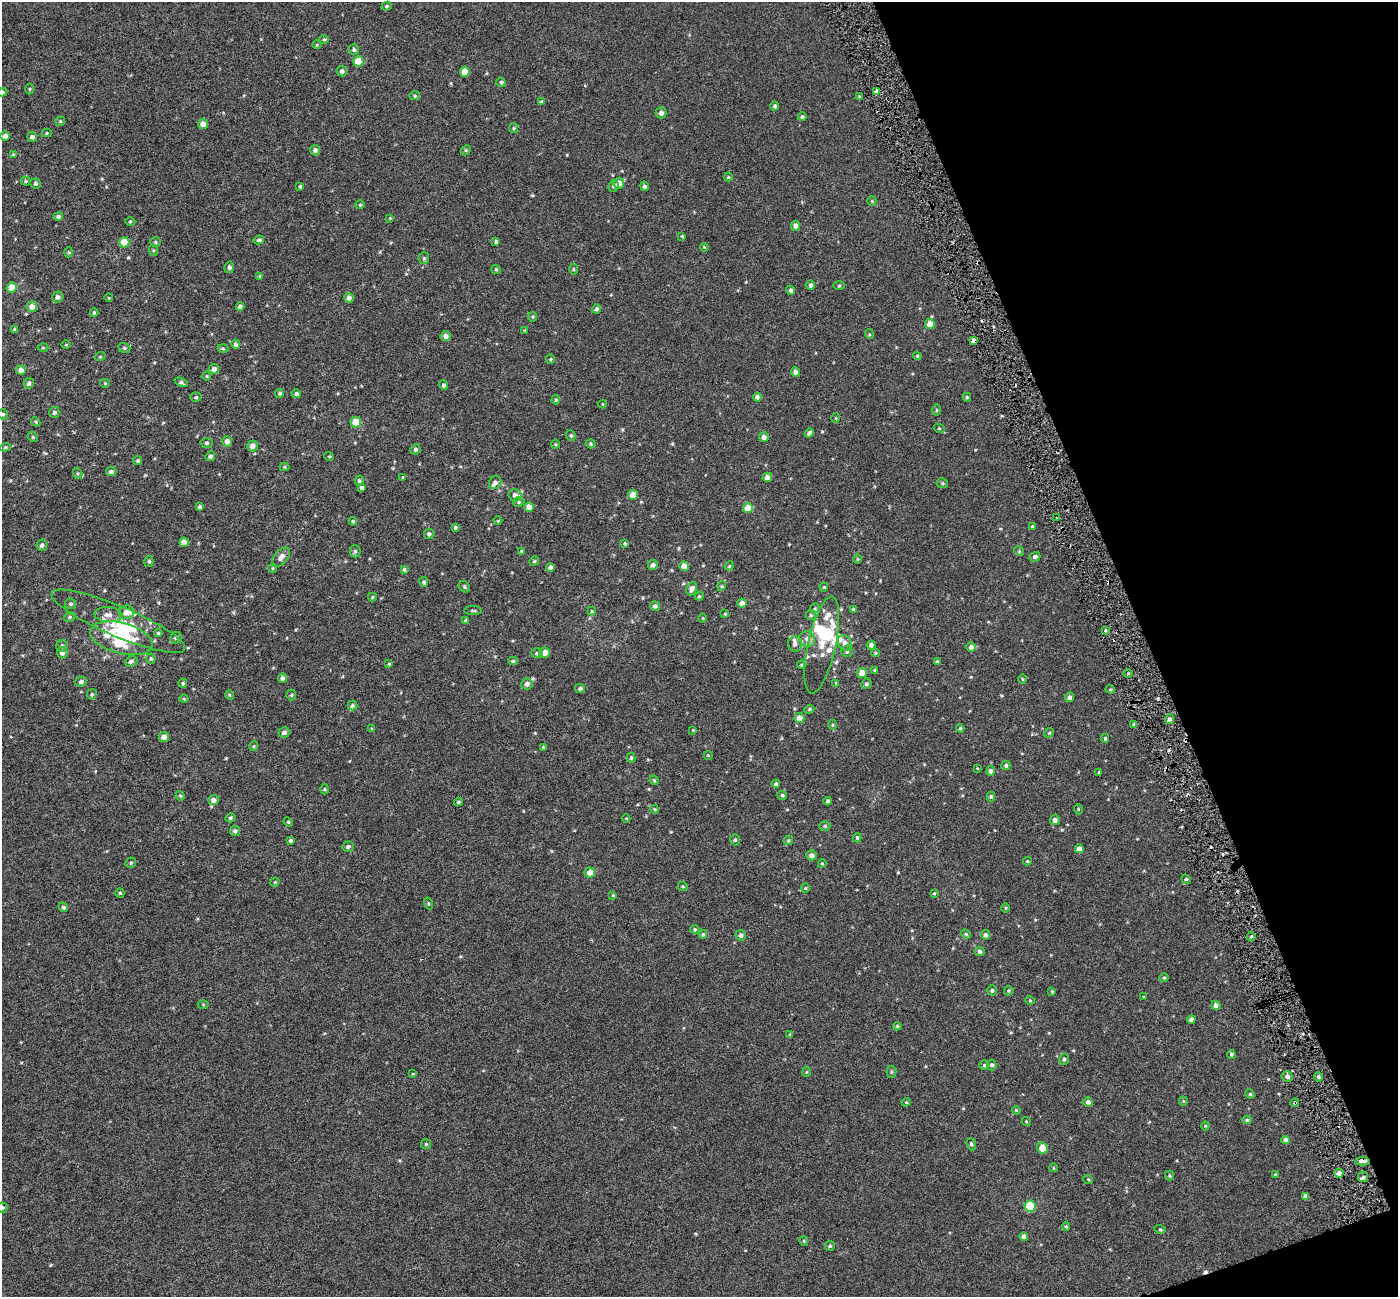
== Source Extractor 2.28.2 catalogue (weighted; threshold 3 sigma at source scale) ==
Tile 12 of 4 x 4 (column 4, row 3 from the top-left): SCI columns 4192-5587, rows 1437-2731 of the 5589 x 5407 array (HDU 1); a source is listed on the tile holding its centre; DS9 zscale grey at full resolution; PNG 1400 x 1299 px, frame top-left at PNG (2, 2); each listed source drawn as its Kron ellipse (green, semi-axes under 4 px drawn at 4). Shown black and unused: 19% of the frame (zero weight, under 3 of 6 exposures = <1% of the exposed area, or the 3 px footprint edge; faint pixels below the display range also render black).
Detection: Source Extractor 2.28.2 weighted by HDU 2 'WHT'; one run over the whole footprint, this tile lists its part. Background -4.04e-04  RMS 0.0024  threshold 0.00972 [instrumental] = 3 sigma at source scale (4.09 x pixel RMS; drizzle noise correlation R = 1.36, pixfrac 0.8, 0.0396/0.0396 arcsec/px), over >= 5 px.
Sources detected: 349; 4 inside a brighter object's white glare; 5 cosmic-ray / hot-pixel residue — neither listed nor drawn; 13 inside a brighter listed object's ellipse — not listed separately; the other 327 listed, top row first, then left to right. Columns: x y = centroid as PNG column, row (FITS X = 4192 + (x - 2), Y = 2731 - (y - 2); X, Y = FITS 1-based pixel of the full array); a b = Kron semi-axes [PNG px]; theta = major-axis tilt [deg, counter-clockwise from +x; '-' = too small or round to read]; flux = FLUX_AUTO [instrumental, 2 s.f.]
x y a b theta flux
387 6 5 4 - 0.33
324 39 5 4 - 0.26
317 45 5 3 - 0.17
354 49 5 5 - 0.39
358 61 5 5 - 5.3
342 71 5 5 - 0.55
465 72 5 5 - 3.1
501 82 5 4 - 0.38
30 89 5 3 - 0.19
877 91 4 3 - 0.73
2 92 5 4 - 0.25
415 96 5 4 - 0.28
859 97 4 3 - 0.24
542 102 4 4 - 0.34
775 106 4 4 - 0.43
661 113 5 5 - 0.77
802 117 4 4 - 0.44
60 121 5 4 - 0.26
203 124 5 5 - 1.4
514 128 5 4 - 0.25
47 133 5 4 - 0.22
5 136 4 4 - 0.83
32 137 5 4 - 0.59
315 150 5 5 - 0.57
466 150 6 4 45 0.27
13 154 4 4 - 0.21
728 177 4 4 - 0.19
26 181 5 4 - 0.28
35 183 5 5 - 0.39
619 183 5 5 - 1.7
300 186 3 3 - 0.26
614 186 5 5 - 0.4
645 186 5 4 - 0.47
872 201 5 4 - 0.23
360 205 4 4 - 0.2
58 216 5 4 - 0.51
390 218 3 3 - 0.16
130 222 5 3 - 0.21
795 226 5 4 - 0.97
682 236 3 3 - 0.17
259 240 5 4 - 0.42
124 242 5 5 - 3.8
155 242 5 4 - 0.29
496 242 4 3 - 0.43
704 247 4 3 - 0.17
153 250 5 3 - 0.22
69 252 5 3 - 0.19
424 258 5 5 - 0.32
229 267 6 5 - 0.49
496 269 5 4 - 0.24
573 269 5 3 - 0.21
259 276 4 3 - 0.21
811 285 5 4 - 0.59
839 285 5 3 - 0.21
12 288 5 5 - 2.8
791 290 5 4 - 0.58
57 297 5 5 - 0.63
109 298 4 3 - 0.16
349 298 5 4 - 1
32 307 5 5 - 1.1
240 307 4 4 - 0.64
596 309 4 4 - 0.51
94 313 4 3 - 0.24
533 317 5 3 - 0.23
930 324 5 4 - 2.1
14 330 4 4 - 0.32
525 330 3 3 - 0.17
869 334 5 3 - 0.16
446 336 5 5 - 1
973 341 4 4 - 1.9
236 344 5 4 - 0.47
66 345 5 3 - 0.17
43 347 5 3 - 0.23
124 348 6 4 -21 0.34
223 348 5 3 - 0.21
917 356 4 3 - 0.21
100 357 5 3 - 0.18
550 359 5 4 - 0.25
214 369 5 5 - 0.83
21 370 5 4 - 1.1
795 372 4 4 - 0.89
207 376 5 3 - 0.18
181 382 7 4 -25 0.38
29 383 6 5 - 0.47
105 383 4 4 - 0.22
443 385 5 4 - 0.42
280 393 4 4 - 0.35
296 394 5 4 - 0.52
196 397 5 4 - 0.29
757 397 4 4 - 0.71
967 397 4 3 - 0.29
556 400 5 4 - 0.26
603 404 4 3 - 0.16
936 410 5 3 - 0.24
54 412 5 5 - 0.54
3 414 5 5 - 0.33
836 418 5 3 - 0.17
36 422 5 3 - 0.21
356 422 5 5 - 4.6
939 428 5 3 - 0.19
809 433 5 4 - 0.61
571 435 6 4 -69 0.31
33 437 5 4 - 0.25
764 437 5 5 - 0.85
227 441 5 5 - 0.97
207 443 6 5 - 0.42
555 444 4 4 - 0.23
591 444 4 4 - 0.25
252 446 5 5 - 1.1
5 447 5 4 - 0.26
415 449 5 5 - 0.43
210 456 5 4 - 0.51
329 456 5 3 - 0.18
138 461 5 4 - 0.33
285 467 5 4 - 0.23
111 471 5 4 - 0.6
78 473 6 4 -72 0.29
767 477 5 4 - 1.1
402 478 3 2 - 0.27
359 481 5 4 - 0.35
495 483 7 6 - 0.64
942 483 5 5 - 0.28
362 487 4 4 - 0.5
515 495 6 6 - 0.75
633 495 5 5 - 1.8
519 502 6 4 24 0.33
200 507 4 4 - 0.37
529 507 5 4 - 1.7
748 508 5 5 - 3.2
1057 518 2 2 - 0.23
353 521 4 4 - 0.32
498 521 4 3 - 0.16
455 527 4 4 - 0.36
1032 527 4 4 - 0.4
429 534 5 5 - 0.53
184 542 5 4 - 1.8
625 543 4 4 - 0.29
42 545 5 5 - 0.57
355 551 6 5 - 0.43
522 551 4 4 - 0.23
1019 551 5 4 - 0.21
281 557 11 6 49 1.1
1035 557 5 5 - 0.62
857 559 5 3 - 0.2
149 561 5 4 - 0.36
534 561 5 4 - 0.24
653 565 5 5 - 0.61
684 566 5 4 - 1.9
729 566 4 3 - 0.19
550 567 4 4 - 0.6
273 568 5 3 - 0.21
404 569 4 3 - 0.33
424 582 5 4 - 0.33
722 586 5 3 - 0.19
464 587 6 5 - 0.32
824 587 4 4 - 0.21
692 589 7 5 65 1
699 596 4 4 - 0.25
372 597 4 4 - 0.21
742 603 4 4 - 1.2
71 604 5 5 - 0.43
655 606 5 5 - 0.6
815 608 5 4 - 0.27
853 609 4 3 - 0.21
473 611 9 3 0 0.31
592 611 4 4 - 0.22
127 612 7 7 - 1.3
725 614 4 4 - 0.2
108 615 14 7 -4 1.2
811 615 5 5 - 0.32
70 617 6 4 22 0.33
703 618 4 3 - 0.14
466 620 4 4 - 0.38
118 621 72 15 -23 8.2
1105 630 4 2 - 0.24
158 633 4 3 - 0.22
121 638 32 15 -15 8.4
176 638 6 5 - 0.44
807 639 8 7 - 1.3
845 643 8 6 -57 1.2
795 644 7 7 - 0.88
822 645 49 14 78 5.9
871 645 4 4 - 0.77
62 646 6 5 - 0.49
971 647 5 5 - 0.7
847 651 5 5 - 0.54
62 653 5 5 - 0.85
537 653 5 5 - 0.37
544 653 5 5 - 1.8
875 653 4 4 - 0.25
151 659 5 4 - 0.35
131 661 6 5 - 0.54
513 661 5 3 - 0.33
937 662 4 3 - 0.37
389 664 4 3 - 0.21
802 665 5 4 - 0.23
875 670 4 3 - 0.27
862 673 5 5 - 1.9
1128 673 4 3 - 0.28
282 678 5 4 - 0.62
1022 679 5 3 - 0.19
81 682 6 5 - 0.55
183 683 4 4 - 0.28
836 683 4 4 - 0.2
527 684 6 5 - 0.72
866 684 5 5 - 0.38
580 688 5 4 - 0.46
1110 689 4 4 - 0.23
92 694 5 5 - 0.27
230 695 5 3 - 0.18
291 695 5 5 - 0.25
1070 697 5 4 - 0.57
184 699 4 4 - 0.22
352 706 5 5 - 0.38
809 709 5 4 - 0.26
799 718 5 5 - 2
1169 719 5 4 - 0.9
1134 724 4 3 - 0.23
832 725 5 3 - 0.21
960 728 4 3 - 0.27
372 729 4 4 - 0.27
693 730 3 3 - 0.17
284 732 5 5 - 0.65
1049 733 5 4 - 0.24
164 737 5 5 - 1.2
1105 738 4 3 - 0.26
254 746 5 3 - 0.19
543 747 3 3 - 0.22
708 755 4 3 - 0.14
631 757 5 4 - 0.23
1006 765 4 4 - 0.31
977 768 3 2 - 0.12
990 771 5 4 - 0.66
1099 772 3 3 - 0.19
654 780 5 4 - 0.23
776 784 4 4 - 0.51
324 789 5 3 - 0.25
782 795 5 4 - 0.31
180 796 5 4 - 0.23
991 796 5 4 - 0.3
214 800 5 5 - 0.97
828 801 4 3 - 0.37
458 802 4 3 - 0.29
654 809 4 3 - 0.2
1078 809 5 3 - 0.17
230 818 5 4 - 0.32
626 818 4 3 - 0.17
1055 820 5 5 - 0.85
288 822 5 4 - 0.24
825 826 5 4 - 0.34
235 831 5 5 - 0.48
857 838 4 4 - 0.27
290 840 3 3 - 0.34
735 840 5 5 - 0.31
788 840 5 4 - 0.29
348 847 6 5 - 0.45
1079 849 4 4 - 1.2
811 855 5 5 - 0.94
1027 861 4 4 - 0.23
131 863 6 5 - 0.26
822 863 4 4 - 0.24
590 872 5 5 - 1.8
1186 879 5 4 - 0.27
275 882 5 4 - 0.2
683 887 5 3 - 0.19
805 888 4 4 - 0.22
120 893 4 4 - 0.24
934 893 3 3 - 0.18
613 895 4 4 - 0.19
428 903 6 3 -71 0.21
63 907 5 4 - 0.32
1005 908 5 3 - 0.21
695 929 4 3 - 0.26
703 934 4 3 - 0.29
966 934 5 3 - 0.23
741 935 5 5 - 0.59
985 935 5 4 - 0.54
1251 937 4 3 - 0.2
980 951 5 4 - 0.59
1164 978 4 4 - 0.24
992 990 5 5 - 0.41
1009 991 5 4 - 0.25
1052 991 3 3 - 0.23
1144 997 3 3 - 0.17
1030 1000 5 4 - 0.22
203 1005 5 3 - 0.21
1216 1005 4 4 - 1
1191 1019 4 4 - 0.8
897 1026 4 4 - 0.26
790 1034 4 4 - 0.19
1231 1054 4 4 - 0.32
1064 1059 6 4 75 0.4
984 1065 4 4 - 0.27
992 1065 5 5 - 0.45
806 1072 5 4 - 0.25
891 1072 6 5 - 0.32
413 1074 4 3 - 0.18
1287 1076 5 5 - 0.86
1318 1077 5 4 - 0.36
1250 1094 5 4 - 0.21
1183 1101 4 4 - 0.22
906 1102 4 4 - 0.2
1088 1102 5 4 - 0.73
1295 1103 4 4 - 0.35
1016 1110 4 3 - 0.18
1247 1120 4 4 - 0.34
1026 1121 4 3 - 0.16
1205 1126 4 4 - 0.22
1285 1140 4 4 - 0.92
426 1144 5 5 - 0.25
971 1144 6 4 -71 0.36
1042 1148 6 5 - 2.8
1362 1161 7 4 3 0.91
1053 1168 4 3 - 0.16
1339 1173 4 4 - 1.4
1275 1174 4 3 - 0.18
1169 1176 5 4 - 0.28
1363 1177 5 5 - 0.5
1088 1179 5 3 - 0.17
1305 1196 4 4 - 0.84
1030 1206 5 5 - 8.6
2 1207 5 5 - 0.32
1066 1226 4 4 - 0.24
1160 1229 5 4 - 0.28
1024 1237 4 4 - 0.91
804 1241 5 4 - 0.22
830 1246 5 5 - 0.29
Overlapping masked pixels (flux is a lower limit): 3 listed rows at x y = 973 341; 1295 1103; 1362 1161
Isophote crosses this tile's border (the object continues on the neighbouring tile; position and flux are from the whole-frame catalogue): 3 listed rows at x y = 2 92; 3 414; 2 1207